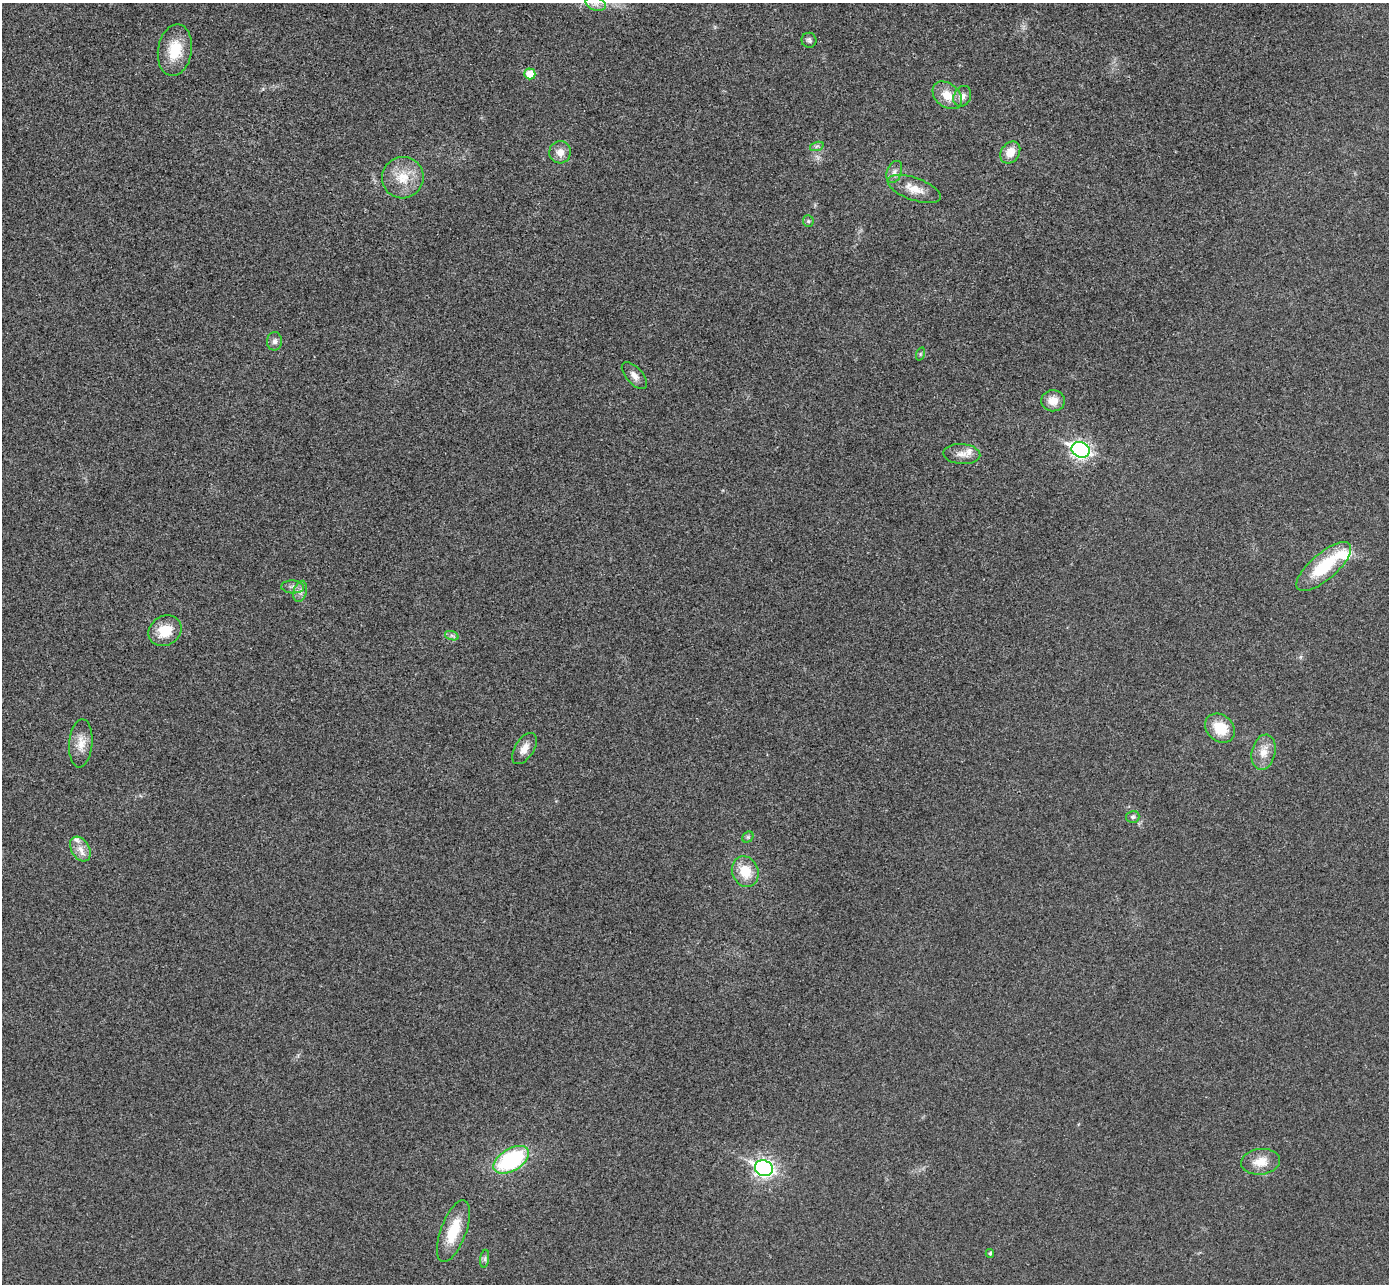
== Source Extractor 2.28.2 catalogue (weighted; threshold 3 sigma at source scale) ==
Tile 10 of 4 x 4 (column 2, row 3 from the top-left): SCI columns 1415-2801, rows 1476-2757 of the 5607 x 5646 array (HDU 1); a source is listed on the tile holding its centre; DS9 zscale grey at full resolution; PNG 1391 x 1286 px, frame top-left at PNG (2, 3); each listed source drawn as its Kron ellipse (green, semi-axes under 4 px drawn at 4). Shown black and unused: <1% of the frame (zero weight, under 3 of 4 exposures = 6% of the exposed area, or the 3 px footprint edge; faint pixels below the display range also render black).
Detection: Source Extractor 2.28.2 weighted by HDU 2 'WHT'; one run over the whole footprint, this tile lists its part. Background 0.025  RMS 0.0063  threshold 0.0283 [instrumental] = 3 sigma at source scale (4.5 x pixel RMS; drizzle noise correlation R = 1.50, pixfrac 1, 0.05/0.05 arcsec/px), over >= 5 px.
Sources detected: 41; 3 inside a brighter listed object's ellipse — not listed separately; the other 38 listed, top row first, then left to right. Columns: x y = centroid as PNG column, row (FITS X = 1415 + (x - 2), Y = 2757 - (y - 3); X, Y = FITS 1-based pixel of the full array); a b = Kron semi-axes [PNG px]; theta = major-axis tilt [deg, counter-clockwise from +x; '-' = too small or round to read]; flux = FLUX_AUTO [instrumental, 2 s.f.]
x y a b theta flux
596 4 10 6 -18 3.3
809 40 7 7 - 1.6
175 50 26 17 80 20
530 74 5 5 - 12
947 95 16 11 -41 11
962 96 11 8 62 3.9
817 146 7 4 18 1.3
560 152 11 11 - 5
1010 152 12 9 56 8.6
894 172 11 7 68 3
403 178 21 20 - 16
914 189 28 11 -20 9.5
808 221 6 5 - 1
275 341 9 7 88 2.4
920 354 7 4 71 0.94
634 376 16 8 -48 3.8
1053 401 12 10 -3 7.4
1080 450 9 7 -24 190
962 454 18 10 -3 5.6
1324 567 34 13 41 31
293 587 11 6 -4 2.7
300 591 11 6 73 2.8
165 631 17 14 32 15
452 636 7 4 -19 1.3
1220 728 16 13 -41 15
81 743 24 11 86 8.7
524 748 17 9 57 6.1
1263 752 18 11 78 8
1133 817 7 6 - 1.6
748 837 6 5 - 1
80 849 13 9 -59 5.4
745 872 15 13 -66 13
511 1160 19 11 31 63
1260 1162 20 12 7 9.5
764 1168 9 7 -23 230
453 1231 33 12 70 19
990 1253 4 4 - 1.2
485 1259 9 4 82 1.5